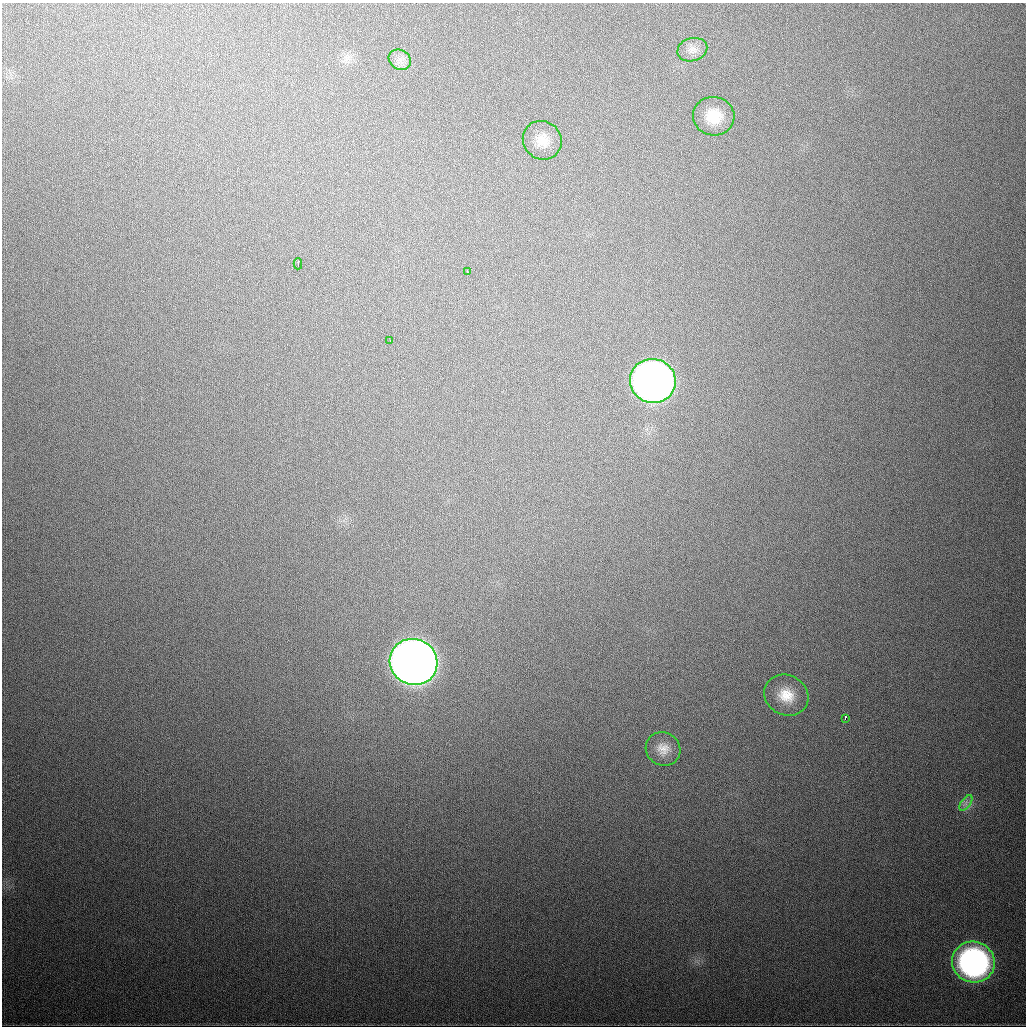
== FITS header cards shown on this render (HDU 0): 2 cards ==
NAXIS1  =                 1024
NAXIS2  =                 1024

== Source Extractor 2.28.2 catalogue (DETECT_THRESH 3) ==
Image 1024 x 1024 px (HDU 0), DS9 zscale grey, 1 PNG px = 1 image px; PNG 1028 x 1028 px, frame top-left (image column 1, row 1024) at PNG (2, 3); each listed source drawn as its Kron ellipse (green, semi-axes under 4 px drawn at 4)
Background 550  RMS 18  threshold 54.6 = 3 sigma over >= 5 px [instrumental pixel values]
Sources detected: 14; all 14 listed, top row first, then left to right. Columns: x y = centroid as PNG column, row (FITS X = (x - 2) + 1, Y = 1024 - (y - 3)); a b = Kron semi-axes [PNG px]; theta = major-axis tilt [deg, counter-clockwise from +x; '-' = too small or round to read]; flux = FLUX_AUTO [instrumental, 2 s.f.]
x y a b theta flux
692 50 15 11 16 1.1e+04
400 60 11 10 - 8.9e+03
714 116 21 19 -11 3.6e+04
542 140 20 19 - 2.2e+04
298 264 5 2 - 4.0e+03
467 271 3 2 - 1.6e+03
390 341 2 2 - 1.6e+03
653 381 23 22 - 1.0e+06
414 662 24 23 - 2.3e+06
786 695 23 20 -28 3.2e+04
845 718 4 2 - 4.1e+03
663 749 18 16 -34 1.7e+04
966 803 9 4 54 4.6e+03
973 962 21 20 - 3.9e+05